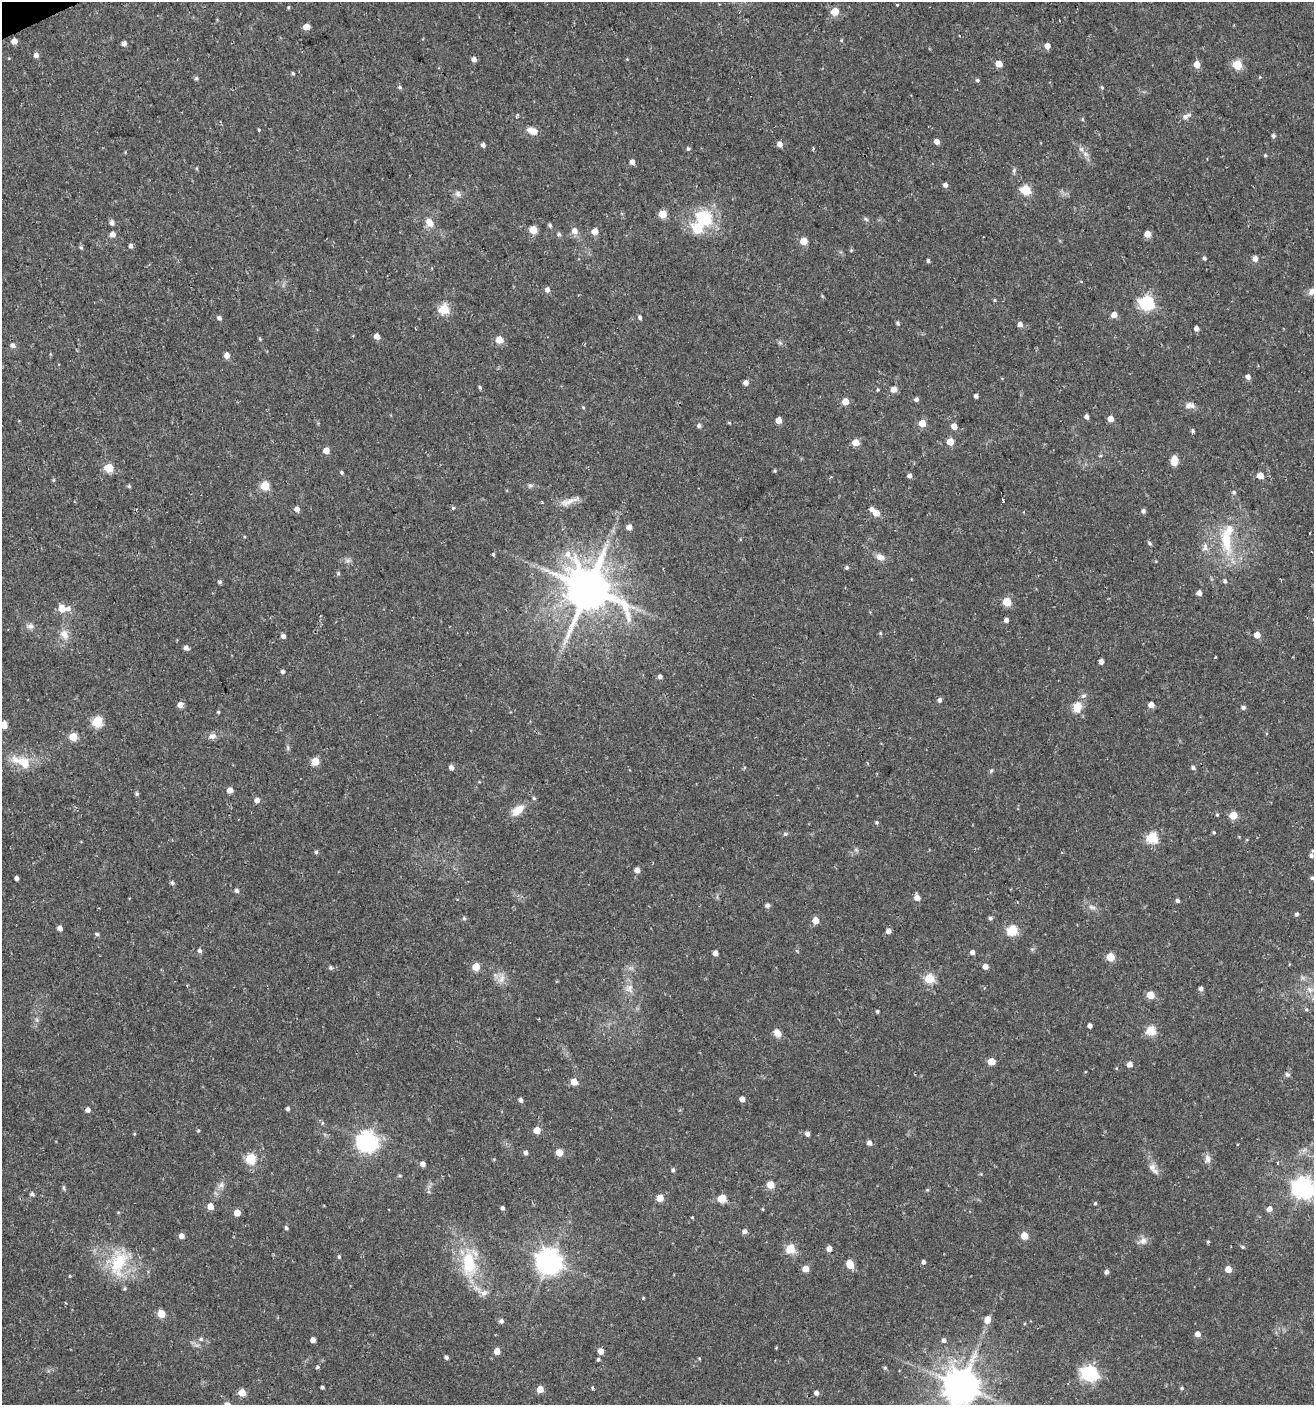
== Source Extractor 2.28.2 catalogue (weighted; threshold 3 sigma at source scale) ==
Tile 11 of 4 x 4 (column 3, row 3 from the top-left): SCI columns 2707-4018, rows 1405-2807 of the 5473 x 5614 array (HDU 1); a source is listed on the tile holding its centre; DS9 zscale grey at full resolution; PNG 1316 x 1407 px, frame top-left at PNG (2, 2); no overlay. Shown black and unused: <1% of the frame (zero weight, under 2 of 3 exposures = <1% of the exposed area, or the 3 px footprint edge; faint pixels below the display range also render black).
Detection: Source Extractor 2.28.2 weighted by HDU 2 'WHT'; one run over the whole footprint, this tile lists its part. Background 0.0254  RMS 0.0042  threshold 0.0188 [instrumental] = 3 sigma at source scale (4.5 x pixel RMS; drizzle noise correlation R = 1.50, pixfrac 1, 0.0396/0.0396 arcsec/px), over >= 5 px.
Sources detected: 300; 1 too faint to see at this stretch — not listed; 7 inside a brighter listed object's ellipse — not listed separately; the other 292 listed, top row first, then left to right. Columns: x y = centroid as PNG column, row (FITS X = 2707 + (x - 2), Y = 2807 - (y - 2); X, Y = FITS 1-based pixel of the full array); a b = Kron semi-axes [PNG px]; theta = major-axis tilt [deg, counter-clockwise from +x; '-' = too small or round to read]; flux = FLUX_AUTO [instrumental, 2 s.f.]
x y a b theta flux
897 4 3 3 - 0.9
288 7 5 3 - 0.47
835 12 5 5 - 13
306 27 6 5 - 3.6
959 36 3 2 - 0.61
14 41 4 4 - 3.7
124 44 4 4 - 1.9
1047 46 5 5 - 2.8
36 55 5 5 - 1.8
474 59 4 4 - 2.2
999 64 5 4 - 6
1197 64 5 5 - 5.6
1237 65 5 5 - 20
293 73 5 4 - 0.5
196 78 6 5 - 0.72
977 80 5 4 - 0.78
400 87 6 4 -3 0.67
1102 87 5 4 - 0.46
1186 116 13 7 31 1.8
1082 119 5 3 - 0.43
259 130 3 3 - 1.4
532 131 13 8 -25 3.5
1273 136 5 4 - 1
937 142 4 4 - 3.1
780 144 4 4 - 3.2
483 145 4 4 - 1.5
688 149 6 5 - 0.72
813 149 3 3 - 0.83
1085 154 9 6 -27 1.6
1265 155 4 4 - 0.48
632 162 5 5 - 2.1
1014 170 7 5 80 0.81
945 185 4 4 - 1.7
1025 190 5 5 - 25
458 194 10 7 -49 1.7
663 214 5 5 - 10
704 217 27 23 -38 19
866 219 7 4 -44 0.68
429 222 12 8 -55 3.9
112 223 5 4 - 1.8
550 225 5 4 - 0.82
697 228 6 5 - 24
533 230 5 5 - 12
574 231 6 6 - 2.9
595 232 5 5 - 5.8
112 234 5 5 - 2.6
559 234 6 5 - 0.77
1147 234 5 5 - 5.2
804 241 5 5 - 8.5
131 246 5 5 - 1.1
81 247 6 5 - 0.71
851 250 5 4 - 0.48
1204 258 5 4 - 0.85
1255 259 5 5 - 2.9
928 261 4 3 - 0.83
1081 281 4 3 - 0.39
547 290 6 5 - 1.9
1312 291 12 8 41 2.3
994 300 5 3 - 0.43
1146 303 6 6 - 83
444 309 5 5 - 28
1114 315 5 4 - 3.8
640 317 5 4 - 0.84
219 318 5 4 - 1.3
898 323 5 4 - 0.8
1020 324 5 5 - 2.2
1196 328 4 4 - 1.9
377 336 5 4 - 3.1
260 339 6 3 -46 0.43
499 340 5 5 - 9.2
780 343 6 5 - 0.77
13 345 6 5 - 1.5
227 355 5 5 - 3.3
1248 377 5 4 - 1.9
746 383 5 5 - 2.1
480 387 5 4 - 0.6
878 389 5 4 - 0.48
894 389 5 5 - 4.6
976 396 4 4 - 1.4
916 399 5 5 - 1.2
845 402 5 5 - 7.2
1190 405 13 8 9 2.3
583 407 5 3 - 0.4
1086 416 4 4 - 1.5
1110 419 4 4 - 4.3
779 420 4 4 - 4.6
729 423 5 3 - 0.43
922 423 5 5 - 7.1
699 426 5 5 - 0.95
954 426 5 4 - 4.4
1193 431 4 4 - 0.74
856 442 5 4 - 7.6
950 442 5 5 - 8
326 450 5 4 - 4.9
1100 456 5 3 - 0.41
1174 463 10 7 -58 2.8
109 468 5 5 - 17
775 471 5 4 - 0.5
342 472 5 4 - 0.6
1260 475 5 5 - 5.1
909 476 5 4 - 1.5
831 477 4 3 - 0.37
54 480 6 4 89 0.49
530 485 6 6 - 0.86
129 486 5 4 - 0.64
265 486 5 5 - 20
1234 492 6 5 - 0.83
569 501 30 7 20 4
1003 501 4 3 - 5.8
542 503 4 3 - 0.39
453 508 4 3 - 0.75
297 509 5 5 - 2.4
872 509 5 5 - 1.8
1143 511 5 4 - 1.2
876 513 5 5 - 5.6
629 527 5 4 - 2.9
1226 540 42 14 -81 16
1149 543 6 5 - 0.77
1205 547 13 7 80 2.3
493 554 4 3 - 0.65
880 557 11 8 -25 2.9
847 567 5 5 - 0.82
338 573 5 4 - 0.61
1225 581 5 5 - 0.85
219 582 5 5 - 0.82
588 589 15 12 -51 2000
1199 593 4 4 - 2.6
1007 601 5 5 - 15
62 609 6 5 - 6.4
68 609 7 6 - 1.9
1006 620 4 4 - 1.6
30 626 10 8 7 1.7
880 633 5 4 - 0.47
64 634 15 10 -57 3.7
1257 635 5 4 - 4.1
283 636 4 4 - 1.7
564 643 11 4 50 1.8
186 648 5 4 - 2.1
1216 657 3 2 - 0.37
1101 662 4 4 - 2.3
283 672 5 4 - 1.1
660 677 5 4 - 1.4
940 700 5 5 - 1.2
180 705 5 5 - 3.1
1151 705 4 4 - 4.2
1077 707 14 10 75 5.7
1243 707 5 5 - 1.2
218 712 4 4 - 0.45
97 722 5 5 - 31
4 725 5 5 - 7.2
212 736 9 7 14 2.1
73 737 5 5 - 11
288 748 6 4 -72 0.7
315 761 5 5 - 12
24 763 22 15 -37 8.4
451 767 5 4 - 2.1
744 768 5 3 - 0.37
1193 768 5 4 - 1.1
991 771 7 4 53 0.7
230 790 4 4 - 3.3
137 794 5 4 - 0.76
534 798 5 4 - 0.69
257 800 5 4 - 2.4
518 810 20 10 40 5.1
1217 815 5 4 - 0.5
1233 815 5 5 - 11
877 822 5 5 - 0.69
1214 832 5 4 - 0.55
785 834 6 4 42 0.6
1152 838 5 5 - 33
856 850 7 4 -45 0.72
316 852 5 4 - 0.75
1311 856 6 6 - 1.2
637 870 5 5 - 2.5
16 878 4 4 - 1.5
1312 878 5 5 - 0.74
172 883 6 5 - 0.82
236 891 5 4 - 1.3
917 898 5 5 - 3.4
1177 901 5 4 - 0.94
767 905 6 6 - 0.97
1092 907 11 6 -12 1.7
1297 914 4 4 - 0.91
464 918 6 5 - 0.7
990 918 5 5 - 0.82
815 920 5 5 - 6.9
60 928 4 4 - 2.3
1012 930 6 5 - 31
889 931 5 5 - 2
97 934 5 4 - 0.78
199 950 6 5 - 1
972 952 4 4 - 1.8
715 953 4 4 - 2.5
1110 957 5 5 - 13
985 966 5 4 - 3.1
476 967 5 5 - 11
331 968 5 5 - 0.83
502 978 15 8 73 3
929 978 5 5 - 26
629 988 13 12 - 3.6
1201 989 5 4 - 1.5
1309 989 7 4 -1 1.2
1150 995 5 5 - 11
1306 1009 5 5 - 0.57
877 1011 4 3 - 0.67
37 1020 7 4 -72 0.76
1090 1025 4 4 - 1.7
1151 1031 5 5 - 23
777 1033 10 8 -52 3
991 1061 5 5 - 7.8
1129 1064 4 4 - 3.3
1287 1074 7 6 - 0.98
574 1082 5 5 - 6.6
742 1099 4 4 - 2.4
521 1100 5 4 - 1.4
288 1109 4 4 - 1
88 1110 5 4 - 2.1
322 1123 5 3 - 0.5
198 1130 5 3 - 0.41
537 1130 5 5 - 6.2
134 1134 4 4 - 0.41
807 1134 5 4 - 1.7
367 1141 7 7 - 240
869 1143 5 5 - 1.9
559 1152 5 5 - 7.8
526 1153 5 4 - 1.2
1207 1158 10 8 74 2.1
251 1159 5 5 - 28
1277 1163 3 3 - 1
423 1164 4 4 - 2.5
1152 1167 10 9 - 2.1
673 1170 5 4 - 0.81
400 1176 6 4 6 0.55
221 1185 10 7 45 1.8
771 1185 5 5 - 8.8
64 1188 7 4 -71 0.7
1303 1188 8 7 - 280
927 1190 5 4 - 0.47
32 1194 5 4 - 1.1
660 1198 5 5 - 6.9
721 1198 5 5 - 13
1095 1203 5 4 - 0.54
210 1206 5 4 - 4.9
502 1208 4 4 - 1.1
763 1209 5 3 - 0.36
1269 1209 5 5 - 2.9
237 1213 5 5 - 6.1
692 1217 4 3 - 0.36
286 1228 5 4 - 0.72
745 1231 5 4 - 1.7
182 1236 5 5 - 2.4
1024 1236 5 5 - 8.7
1143 1241 11 9 41 2.5
1208 1242 4 3 - 0.83
1243 1247 5 4 - 0.6
790 1249 5 5 - 21
829 1249 5 4 - 2.8
339 1257 5 4 - 0.58
549 1261 8 8 - 460
923 1262 5 4 - 1.2
119 1263 36 20 66 20
469 1263 40 18 -85 21
850 1264 6 5 - 11
805 1269 5 5 - 6
1228 1269 5 5 - 5.6
1106 1272 5 4 - 1.6
70 1276 5 3 - 0.37
484 1293 10 8 46 2.2
643 1298 4 3 - 0.36
161 1314 5 5 - 11
988 1319 6 5 - 5.1
501 1321 6 5 - 1.2
1197 1334 4 4 - 3.4
201 1339 6 5 - 0.91
313 1340 4 4 - 2.6
944 1340 5 5 - 1.4
776 1348 3 3 - 0.36
497 1351 5 4 - 5.2
601 1351 5 5 - 3.3
446 1357 4 4 - 1.1
699 1358 5 3 - 0.35
598 1359 4 4 - 0.73
317 1367 5 4 - 0.73
885 1368 4 4 - 0.63
1090 1373 7 6 - 120
961 1386 10 10 - 1200
322 1387 3 3 - 0.76
593 1388 3 3 - 1.1
1182 1388 5 4 - 0.6
540 1389 5 5 - 7
242 1392 5 5 - 7.6
816 1393 5 4 - 1.6
Isophote crosses this tile's border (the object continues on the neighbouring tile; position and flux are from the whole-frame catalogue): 4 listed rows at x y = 1312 291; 4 725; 1303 1188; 961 1386